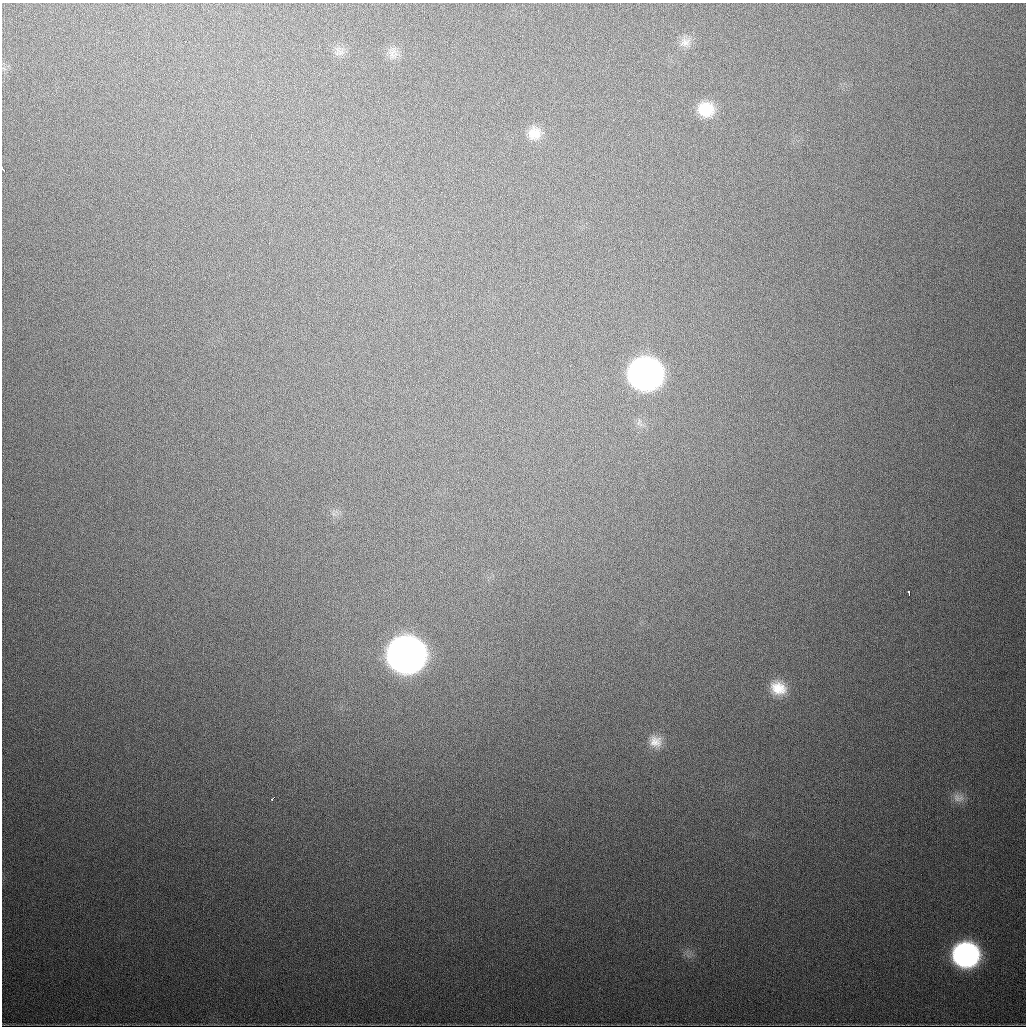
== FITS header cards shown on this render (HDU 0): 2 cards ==
NAXIS1  =                 1024
NAXIS2  =                 1024

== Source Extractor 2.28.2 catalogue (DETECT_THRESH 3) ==
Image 1024 x 1024 px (HDU 0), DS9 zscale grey, 1 PNG px = 1 image px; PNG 1028 x 1028 px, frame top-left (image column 1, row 1024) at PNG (2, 3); no overlay
Background 544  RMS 18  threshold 54.1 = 3 sigma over >= 5 px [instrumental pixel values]
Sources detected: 14; all 14 listed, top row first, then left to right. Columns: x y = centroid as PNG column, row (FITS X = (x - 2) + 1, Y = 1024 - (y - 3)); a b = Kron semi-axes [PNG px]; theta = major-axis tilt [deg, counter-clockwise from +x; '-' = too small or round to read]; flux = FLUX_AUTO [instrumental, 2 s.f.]
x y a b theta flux
685 42 15 12 11 1.1e+04
339 52 17 7 -57 7.5e+03
393 54 15 12 -57 1.1e+04
706 109 18 16 -9 3.5e+04
534 133 17 16 - 1.9e+04
3 169 5 2 - 2.7e+03
645 374 20 19 - 9.8e+05
909 593 5 3 - 4.1e+03
406 655 21 19 -8 2.1e+06
778 688 21 18 -22 3.1e+04
655 742 17 15 -24 1.7e+04
273 798 4 2 - 3.5e+03
958 798 16 11 -12 1.1e+04
966 955 18 17 - 3.7e+05
At the frame edge (FLAGS 8, measured only in part): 1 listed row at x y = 3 169